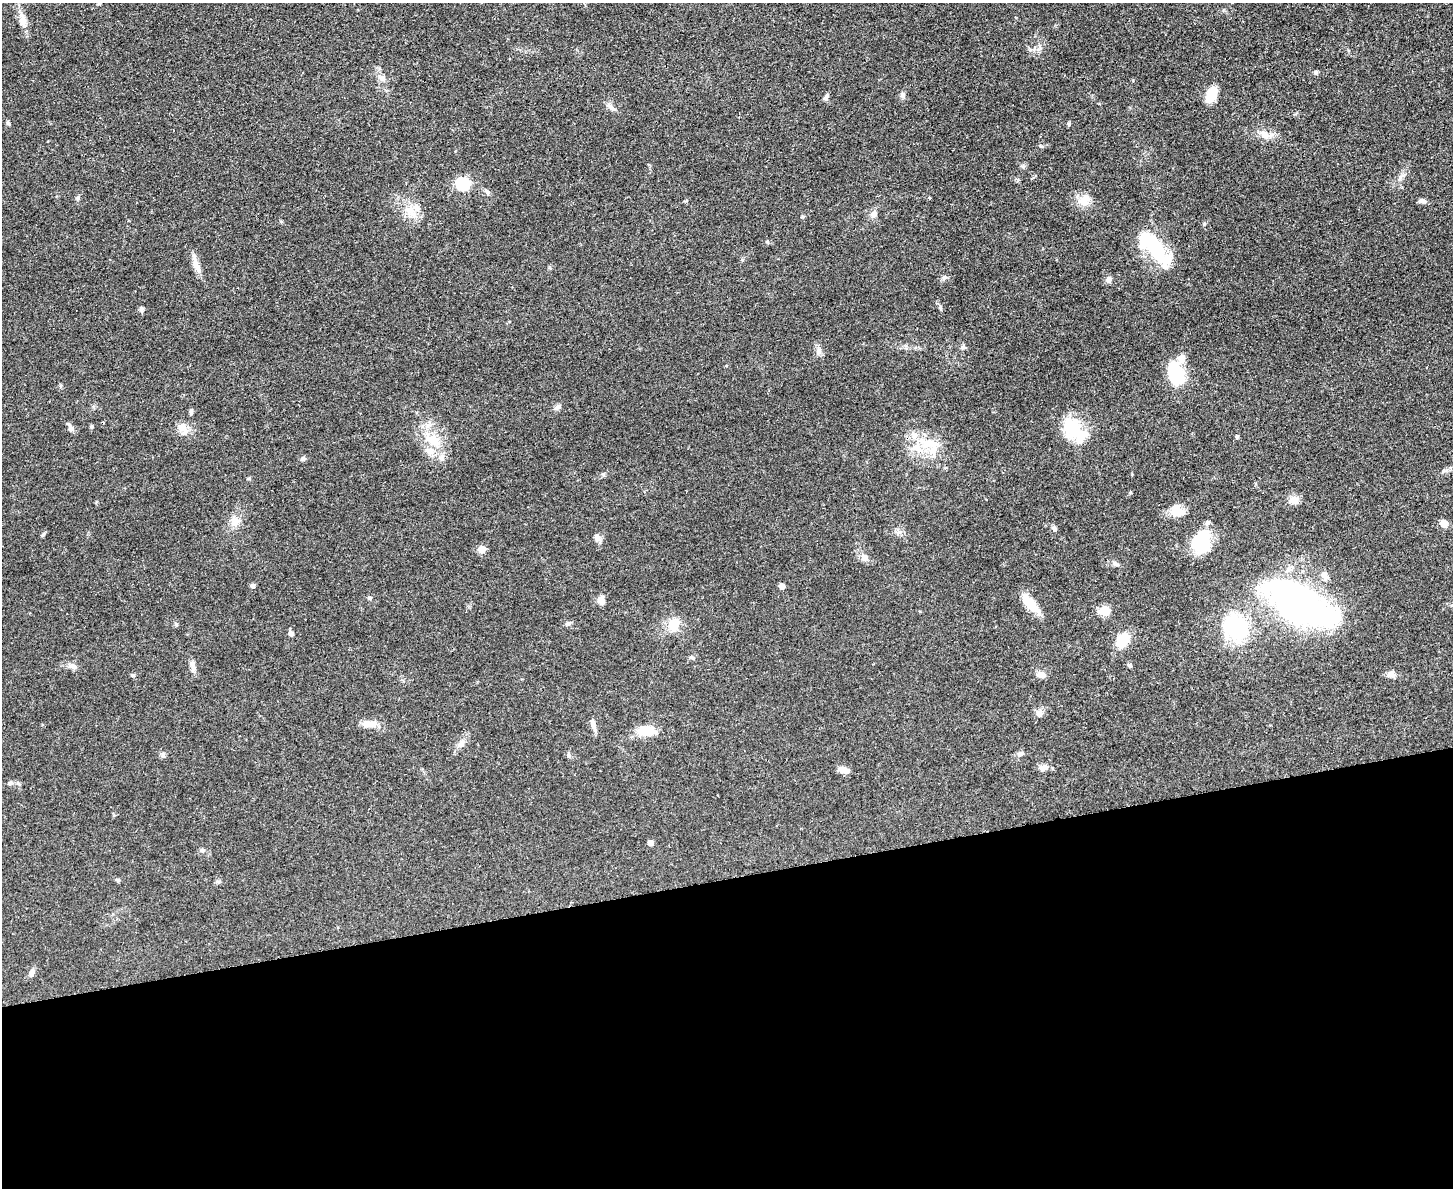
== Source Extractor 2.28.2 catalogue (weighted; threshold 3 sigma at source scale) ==
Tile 11 of 3 x 4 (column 2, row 4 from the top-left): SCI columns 1594-3044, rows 12-1197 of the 4749 x 4765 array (HDU 1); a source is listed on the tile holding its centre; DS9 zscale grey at full resolution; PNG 1455 x 1190 px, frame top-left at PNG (2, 3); no overlay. Shown black and unused: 26% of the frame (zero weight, under 3 of 4 exposures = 2% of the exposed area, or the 3 px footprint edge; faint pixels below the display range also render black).
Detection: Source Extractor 2.28.2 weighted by HDU 2 'WHT'; one run over the whole footprint, this tile lists its part. Background 0.0457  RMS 0.0051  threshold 0.023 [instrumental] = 3 sigma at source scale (4.5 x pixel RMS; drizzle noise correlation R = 1.50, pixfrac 1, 0.05/0.05 arcsec/px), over >= 5 px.
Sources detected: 95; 2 inside a brighter object's white glare — not listed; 8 inside a brighter listed object's ellipse — not listed separately; the other 85 listed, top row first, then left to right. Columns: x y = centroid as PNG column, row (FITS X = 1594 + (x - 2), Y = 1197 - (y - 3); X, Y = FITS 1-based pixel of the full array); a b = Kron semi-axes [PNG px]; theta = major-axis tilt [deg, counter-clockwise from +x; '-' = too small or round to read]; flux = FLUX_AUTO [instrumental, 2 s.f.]
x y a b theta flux
22 20 19 8 -83 4.8
1315 72 6 5 - 0.81
382 78 11 7 -38 2.3
903 95 8 6 -77 1.6
1211 95 18 10 67 9.1
826 97 9 5 59 1.5
609 105 7 5 -55 1.4
8 123 6 5 - 0.78
1265 135 15 9 -30 4.3
1041 146 6 4 -19 0.62
463 184 6 6 - 68
487 192 9 5 -45 1.3
78 198 7 4 89 0.83
1084 200 16 14 36 6.2
1422 201 10 6 -5 1.6
411 211 22 8 -55 6.7
874 214 9 8 - 2.3
803 216 5 3 - 0.56
1155 249 53 18 -49 33
196 265 27 7 -73 4.6
1109 280 8 7 - 1.9
141 309 8 5 -81 1.1
963 346 7 4 -72 0.86
819 351 10 7 78 2.1
1176 373 27 17 -69 23
557 407 11 5 42 1.6
191 412 8 4 90 0.96
91 427 6 4 -90 0.61
181 427 13 11 17 4
71 428 8 7 - 2
1070 428 30 23 82 18
1237 436 4 4 - 0.95
433 440 24 14 -30 12
929 443 30 12 -2 13
442 457 8 8 - 2.2
303 459 6 6 - 0.96
1294 500 12 11 - 3.6
1177 511 17 14 -25 6.6
235 521 12 11 - 5
1444 523 8 7 - 4.1
1054 528 7 6 - 1.2
899 532 9 4 1 1.4
43 535 6 4 61 0.77
597 538 11 7 -52 2.1
1201 541 24 18 68 22
482 549 5 5 - 9.1
864 558 10 9 - 2.5
1115 564 11 6 -26 1.6
1325 576 12 8 -65 2.8
253 586 6 6 - 1.3
782 586 4 4 - 3.8
370 598 6 4 -16 0.86
601 600 12 9 -89 2.8
1297 602 70 34 -28 180
1030 603 27 9 -48 11
1105 611 9 8 - 9.3
568 623 8 6 20 1.1
176 624 6 5 - 0.74
673 625 19 14 -83 7.4
1236 627 35 29 -53 39
291 633 5 5 - 2.2
1122 641 12 9 64 15
692 658 8 3 -45 0.64
1130 665 5 5 - 0.86
73 666 12 6 -14 2.4
193 666 15 6 -75 2.5
1041 674 10 7 -25 2.9
1391 674 12 8 -8 2.4
133 675 6 5 - 0.76
1039 714 11 7 -63 2
370 724 19 8 0 5.2
593 725 17 5 -75 2.6
646 731 22 12 4 10
461 743 12 8 53 2.8
1020 754 10 6 7 1.7
568 755 6 4 -89 0.85
163 756 8 5 89 1
1042 768 11 8 16 2.7
844 770 13 6 -16 3.8
11 783 8 5 26 1.1
651 843 4 4 - 3.5
202 850 7 5 19 1
117 880 6 5 - 0.81
217 882 6 5 - 0.95
31 973 9 6 67 2.1
Unlisted compact peaks at least as high as the median listed source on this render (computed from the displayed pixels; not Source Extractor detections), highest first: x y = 940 307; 1069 124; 944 277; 1023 166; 603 474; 1130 493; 1133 80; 249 478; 742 260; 1295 114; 281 221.